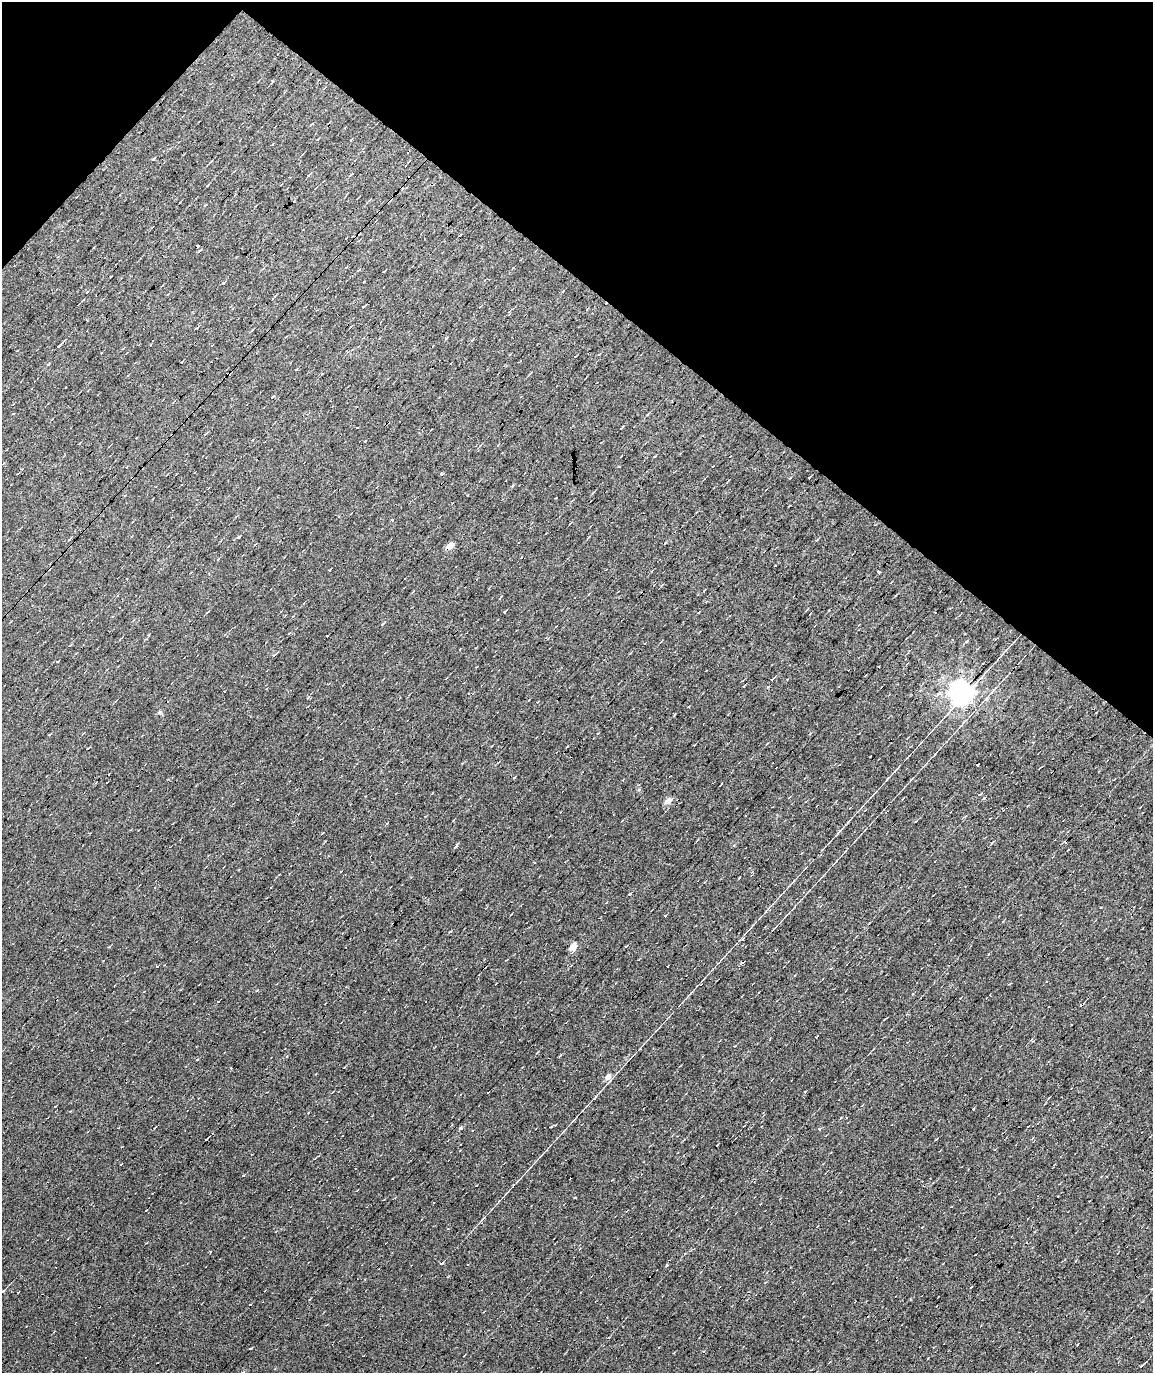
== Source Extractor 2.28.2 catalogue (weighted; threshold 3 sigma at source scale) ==
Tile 2 of 4 x 3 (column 2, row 1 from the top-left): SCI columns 1152-2302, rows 2908-4278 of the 4604 x 4477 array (HDU 1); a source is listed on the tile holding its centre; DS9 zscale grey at full resolution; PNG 1155 x 1375 px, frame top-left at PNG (2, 2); no overlay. Shown black and unused: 24% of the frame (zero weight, under 7 of 13 exposures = <1% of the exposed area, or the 3 px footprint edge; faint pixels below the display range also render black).
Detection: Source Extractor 2.28.2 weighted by HDU 2 'WHT'; one run over the whole footprint, this tile lists its part. Background 0.0158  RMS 0.0068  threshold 0.0279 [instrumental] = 3 sigma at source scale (4.09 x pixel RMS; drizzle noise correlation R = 1.36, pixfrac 0.8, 0.0396/0.0396 arcsec/px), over >= 5 px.
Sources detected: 133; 44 cosmic-ray / hot-pixel residue — not listed; the other 89 listed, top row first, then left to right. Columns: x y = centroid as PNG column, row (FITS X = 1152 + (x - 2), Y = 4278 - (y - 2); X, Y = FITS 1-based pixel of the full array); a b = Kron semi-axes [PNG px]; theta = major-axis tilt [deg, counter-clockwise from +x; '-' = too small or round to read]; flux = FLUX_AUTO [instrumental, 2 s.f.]
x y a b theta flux
258 81 5 2 - 0.42
271 83 5 3 - 0.53
153 159 5 3 - 0.54
408 162 4 3 - 0.46
308 175 4 3 - 0.94
351 175 6 2 46 0.57
358 241 4 3 - 0.59
199 252 4 3 - 1.2
358 271 4 3 - 0.57
384 271 3 2 - 0.5
223 283 4 3 - 0.55
363 307 5 3 - 0.79
509 312 5 3 - 0.64
197 328 5 3 - 0.67
59 346 6 3 46 2.4
181 363 3 3 - 4.1
48 364 5 3 - 0.54
13 414 3 2 - 0.42
648 414 6 3 42 0.68
621 428 3 2 - 0.61
206 433 4 3 - 0.51
498 445 4 3 - 0.5
22 469 3 3 - 0.43
512 486 4 3 - 0.68
593 492 5 3 - 0.58
238 537 4 3 - 0.66
589 537 4 2 - 0.5
69 539 4 3 - 0.99
449 546 6 5 - 6.6
218 559 4 2 - 0.46
329 570 3 2 - 0.68
879 572 3 3 - 24
504 612 3 3 - 4.4
383 624 5 3 - 0.63
289 633 4 3 - 0.49
148 635 4 3 - 0.54
966 642 5 3 - 0.88
274 655 5 3 - 1.4
787 679 3 3 - 0.6
772 680 3 3 - 18
768 687 4 2 - 0.93
961 693 8 7 - 560
468 694 3 2 - 1.1
938 694 10 5 35 2
538 702 4 2 - 0.45
977 765 3 3 - 9.7
514 777 3 3 - 0.56
980 794 4 3 - 0.68
903 799 4 2 - 0.47
668 801 6 5 - 5.5
453 821 2 2 - 0.46
622 821 3 2 - 0.54
915 822 4 3 - 1
840 830 6 4 45 1.2
322 833 4 2 - 0.46
696 841 4 2 - 0.54
456 845 10 2 65 0.8
534 863 3 3 - 2.5
630 894 3 2 - 0.54
511 914 3 2 - 1.3
1002 922 4 3 - 0.66
626 946 5 3 - 0.56
109 947 4 3 - 0.55
573 947 5 4 - 10
742 963 3 3 - 82
667 966 3 2 - 0.64
913 994 4 3 - 0.48
218 1002 3 2 - 0.38
559 1056 3 2 - 0.6
231 1068 3 3 - 0.51
608 1077 7 6 - 4.6
55 1107 3 2 - 0.41
551 1127 3 2 - 0.54
154 1128 3 2 - 0.46
460 1128 6 4 71 0.72
819 1129 4 3 - 0.94
936 1140 4 2 - 0.41
717 1145 2 2 - 0.39
243 1176 4 2 - 0.42
975 1255 3 2 - 0.33
1075 1261 4 2 - 0.4
441 1264 3 3 - 24
667 1265 4 3 - 0.54
365 1279 3 3 - 0.52
971 1287 4 2 - 0.59
2 1292 7 4 31 1.6
26 1326 2 2 - 0.35
251 1348 3 2 - 0.54
1141 1366 5 3 - 4
Overlapping masked pixels (flux is a lower limit): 2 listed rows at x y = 449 546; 961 693
Isophote crosses this tile's border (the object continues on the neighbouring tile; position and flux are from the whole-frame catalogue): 1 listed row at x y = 2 1292
Unlisted compact peaks at least as high as the median listed source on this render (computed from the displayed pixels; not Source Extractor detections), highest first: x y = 160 712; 742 939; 441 474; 973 1109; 257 990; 484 1217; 766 911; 739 878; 935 754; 273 396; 598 733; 308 697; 735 1046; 1101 907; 910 1299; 655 456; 991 843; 574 1120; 822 850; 448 1277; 661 586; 794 880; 688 707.